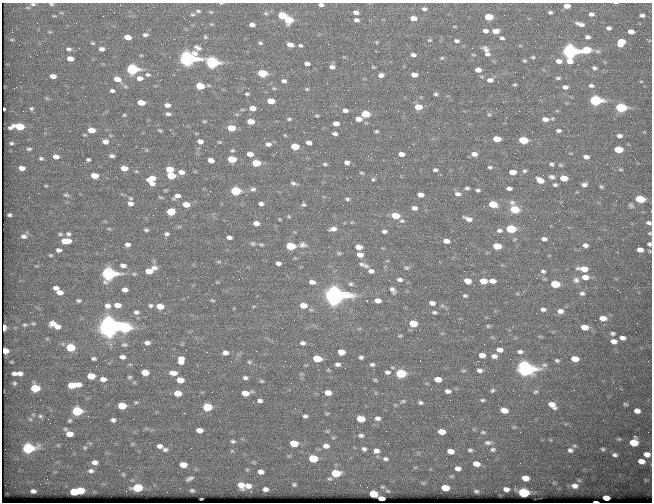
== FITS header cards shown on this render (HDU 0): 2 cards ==
NAXIS1  =                  650 / Width of table row in bytes
NAXIS2  =                  500 / Number of rows in table

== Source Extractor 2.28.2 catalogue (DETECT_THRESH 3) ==
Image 650 x 500 px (HDU 0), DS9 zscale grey, 1 PNG px = 1 image px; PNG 654 x 504 px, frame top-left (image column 1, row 500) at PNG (2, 3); no overlay
Background 403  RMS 1.7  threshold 5.13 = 3 sigma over >= 5 px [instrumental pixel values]
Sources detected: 433; all 433 listed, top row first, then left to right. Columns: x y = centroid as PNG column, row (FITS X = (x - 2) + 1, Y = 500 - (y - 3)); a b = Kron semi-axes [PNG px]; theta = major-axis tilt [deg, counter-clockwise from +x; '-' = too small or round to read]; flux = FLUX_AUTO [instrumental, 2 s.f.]
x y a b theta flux
221 3 4 2 - 72
33 4 6 4 7 190
51 4 5 4 - 170
321 5 5 4 - 270
567 6 5 4 - 760
28 8 6 3 -19 100
424 9 6 5 - 260
198 11 5 4 - 150
114 12 2 2 - 54
356 12 6 5 - 470
550 12 4 3 - 180
266 13 5 4 - 160
591 14 5 4 - 300
193 15 7 3 -1 140
282 15 6 5 - 4900
504 15 2 2 - 62
642 15 4 3 - 280
54 16 5 3 - 100
488 17 6 5 - 3900
413 18 6 4 -6 950
289 20 6 5 - 5300
356 20 5 4 - 310
580 24 8 3 -17 410
252 25 5 4 - 420
609 28 4 3 - 250
485 31 5 4 - 370
495 31 6 4 3 830
50 32 5 3 - 99
355 32 2 2 - 53
631 32 5 4 - 690
145 35 4 3 - 230
128 37 6 4 -8 1100
205 37 4 4 - 120
588 37 5 4 - 270
502 38 4 3 - 220
430 40 5 3 - 110
456 41 5 4 - 250
376 42 5 3 - 100
621 42 6 5 - 2700
93 43 6 4 -26 140
260 43 5 4 - 150
290 44 6 4 -23 670
19 45 2 2 - 63
300 45 5 4 - 190
430 45 2 2 - 110
69 49 7 5 -5 260
101 49 5 4 - 440
486 50 8 5 -45 370
586 50 7 5 5 4400
569 51 7 6 - 57000
487 54 5 4 - 260
413 55 5 3 - 290
533 57 3 3 - 120
442 58 4 3 - 120
70 59 6 4 -9 860
187 59 8 6 8 66000
524 61 5 3 - 110
559 61 5 4 - 520
212 63 7 5 -9 21000
307 64 5 3 - 360
332 67 5 4 - 330
594 68 4 3 - 210
132 69 6 5 - 19000
478 70 5 4 - 630
515 72 2 2 - 78
262 73 6 5 - 6100
148 74 6 4 -10 170
381 75 5 4 - 390
414 75 5 4 - 770
53 76 5 4 - 680
139 78 6 5 - 500
558 78 4 3 - 150
117 79 7 5 -18 1100
490 80 6 5 - 440
284 81 5 4 - 320
641 81 5 3 - 88
515 85 4 2 - 100
200 86 6 5 - 3500
591 86 6 4 -10 250
565 87 5 4 - 360
274 88 5 3 - 100
307 89 4 4 - 120
112 91 4 3 - 260
67 93 2 2 - 67
247 94 4 3 - 160
436 94 4 3 - 160
595 100 7 5 -3 22000
271 101 6 4 -7 1700
141 103 6 4 -8 1900
167 105 5 4 - 500
323 106 2 2 - 120
418 107 6 4 -8 1900
31 108 3 2 - 120
252 108 5 4 - 920
621 108 7 5 -5 13000
4 109 3 2 - 150
345 110 5 4 - 330
23 111 2 2 - 73
168 114 4 3 - 260
365 114 6 5 - 4100
124 115 4 4 - 130
489 115 4 2 - 91
317 116 4 2 - 120
289 119 3 3 - 140
358 119 6 4 1 720
545 119 7 5 -7 600
204 121 5 3 - 94
251 121 6 4 -9 1400
336 123 5 4 - 640
19 127 9 5 0 3500
231 128 6 4 -7 2200
439 128 2 2 - 54
91 130 6 5 - 1400
160 130 6 3 -9 130
377 131 3 3 - 130
558 131 6 5 - 270
335 134 5 3 - 250
619 136 6 5 - 360
496 139 6 4 -4 1800
523 140 6 5 - 5000
105 141 8 7 - 710
200 141 5 4 - 500
309 142 5 4 - 460
11 143 3 3 - 120
268 144 5 4 - 330
295 146 6 5 - 2300
142 148 2 2 - 690
29 149 4 3 - 140
618 150 6 5 - 3200
232 151 4 2 - 110
250 154 5 4 - 680
401 154 5 4 - 590
474 154 5 4 - 440
112 156 6 4 -7 310
368 156 2 2 - 41
56 157 5 4 - 540
586 157 7 5 -9 490
41 158 4 3 - 160
88 159 4 3 - 210
232 159 6 5 - 3400
211 160 5 4 - 560
264 162 2 2 - 66
347 162 5 4 - 330
256 163 6 5 - 3200
325 164 3 3 - 130
552 164 7 6 - 280
607 164 2 2 - 240
560 165 7 5 12 200
490 167 4 3 - 170
22 168 5 4 - 630
124 168 7 5 -9 990
169 169 6 4 -1 2000
620 169 7 4 -1 140
435 170 4 3 - 200
524 171 6 5 - 220
181 172 5 4 - 630
512 172 6 4 -3 1100
361 173 4 2 - 86
171 175 6 5 - 3800
94 176 6 4 -6 1700
552 177 9 7 -13 430
151 178 9 6 18 1500
564 178 6 5 - 1900
373 179 3 3 - 110
540 180 8 6 -27 1200
293 183 5 2 - 170
152 184 7 5 -10 470
584 184 7 6 - 400
555 185 7 5 -11 270
46 186 5 3 - 96
601 187 6 4 -37 170
467 188 5 3 - 200
509 188 5 4 - 350
253 189 5 3 - 180
478 190 5 4 - 210
235 191 6 5 - 6800
458 194 7 5 -5 410
66 195 8 4 -15 200
246 195 2 2 - 77
420 195 5 4 - 660
177 196 8 5 27 480
161 197 9 4 -23 170
347 199 3 3 - 140
640 199 6 5 - 5500
512 202 9 7 -13 520
130 203 8 7 - 610
186 204 6 4 -7 1300
261 204 4 3 - 270
493 204 7 5 -10 3200
304 205 5 2 - 130
631 205 8 4 -37 220
414 208 5 4 - 420
515 209 13 10 -16 1700
171 212 6 5 - 2700
9 215 5 3 - 240
395 216 6 4 -8 2700
468 219 12 6 -20 750
402 221 5 5 - 170
256 223 5 4 - 590
649 223 6 4 -9 270
623 227 2 2 - 260
109 229 6 4 0 130
333 229 6 4 6 460
511 229 6 5 - 7700
146 230 7 5 -16 220
499 230 9 7 5 510
384 231 5 3 - 250
650 233 4 3 - 110
60 234 7 5 -9 230
68 234 6 6 - 280
167 234 6 5 - 280
24 236 11 8 34 700
229 237 5 3 - 360
544 239 7 5 -2 390
66 241 9 5 2 1900
446 241 7 5 -9 760
127 244 6 5 - 430
253 244 6 4 7 140
261 244 5 3 - 110
649 244 4 4 - 210
303 245 7 4 -7 310
585 245 6 5 - 380
290 246 6 5 - 6100
497 246 6 5 - 2700
359 247 6 4 -11 950
59 250 7 6 - 440
640 250 5 4 - 620
617 252 2 2 - 59
339 253 6 4 -1 150
51 255 6 5 - 190
360 255 6 5 - 790
218 262 8 4 1 150
278 263 5 4 - 330
123 265 8 6 -15 490
364 265 15 5 -20 470
37 266 8 3 5 150
154 268 8 7 - 600
407 268 7 5 -14 220
583 269 9 5 -7 1600
149 271 6 5 - 1600
371 271 7 6 - 550
543 271 7 6 - 280
109 274 7 6 - 35000
134 274 5 5 - 170
585 277 8 5 -7 930
400 280 9 6 -8 480
576 280 8 8 - 420
467 281 7 5 -20 1000
483 281 6 5 - 2000
492 281 6 4 -1 800
312 282 6 4 -6 550
351 284 8 7 - 350
555 284 6 5 - 3900
56 288 6 5 - 510
125 290 5 4 - 530
393 290 12 8 -56 590
60 292 8 6 -10 810
582 293 6 5 - 280
334 295 9 7 -5 130000
465 296 6 5 - 190
79 300 8 6 -4 270
212 300 6 4 -18 160
378 300 8 6 -9 710
432 303 7 5 -11 500
117 305 8 6 -2 800
151 305 6 5 - 250
303 305 7 5 -4 1300
107 306 9 8 - 620
160 306 6 5 - 1400
543 309 7 5 -13 340
560 311 7 6 - 570
136 312 7 6 - 340
434 312 7 4 -2 240
165 313 3 2 - 91
603 318 6 5 - 800
33 323 7 5 16 220
53 323 8 7 - 830
413 323 6 5 - 3000
604 324 2 2 - 360
25 325 8 5 14 280
57 326 8 6 -7 700
109 326 8 8 - 160000
488 326 5 4 - 150
4 327 5 3 - 1700
584 327 6 5 - 1400
125 328 9 6 -9 8200
613 333 4 3 - 200
400 336 6 4 8 150
622 338 5 4 - 430
614 341 6 4 -12 620
147 343 6 4 0 400
303 343 5 4 - 320
124 345 8 5 -4 250
70 347 7 6 - 3500
499 350 6 5 - 590
6 351 5 5 - 840
256 351 2 2 - 57
341 352 6 5 - 1200
520 352 7 4 -2 310
225 353 6 5 - 460
482 355 6 4 -8 870
494 356 7 5 -2 440
122 357 7 5 -8 400
361 357 4 3 - 230
94 359 5 3 - 230
317 359 7 5 -7 2700
575 359 6 5 - 1400
181 360 8 6 83 1100
557 360 4 4 - 180
478 361 2 2 - 190
11 362 3 2 - 110
249 362 6 4 -23 170
337 364 5 4 - 310
372 364 6 5 - 220
544 365 8 5 14 270
525 368 8 7 - 58000
463 370 6 3 9 130
479 370 6 5 - 370
145 372 6 5 - 1600
208 372 2 2 - 76
387 372 7 5 -6 340
14 373 5 3 - 380
20 373 7 5 -4 510
173 373 7 5 -6 830
401 373 6 5 - 8900
91 376 6 5 - 2100
129 377 6 5 - 180
245 378 5 4 - 260
103 379 7 6 - 660
438 379 6 4 -8 1200
180 380 6 5 - 1600
375 380 4 3 - 130
262 381 4 3 - 140
14 383 5 5 - 180
291 383 2 2 - 82
78 384 7 4 -11 720
72 385 8 5 5 2400
35 388 6 5 - 4200
492 390 5 5 - 190
574 390 2 2 - 62
448 391 6 5 - 410
328 392 6 5 - 1100
535 392 6 4 30 170
178 393 6 5 - 1700
245 393 7 5 5 1300
483 400 5 3 - 190
260 401 8 5 -7 370
403 401 8 4 31 180
136 402 7 3 -7 160
421 403 4 3 - 220
625 404 4 2 - 150
552 405 8 5 -40 910
122 406 6 5 - 3000
207 407 6 5 - 5300
504 410 6 5 - 1100
77 411 7 5 -2 7600
637 411 5 4 - 580
184 413 3 2 - 110
327 414 5 3 - 120
305 416 5 4 - 240
453 416 2 2 - 69
41 418 8 4 -60 330
377 418 6 5 - 370
30 419 7 4 -45 160
133 419 2 2 - 150
361 419 6 5 - 2100
70 420 6 5 - 200
113 420 6 5 - 340
199 430 6 4 -3 740
327 431 5 4 - 130
386 431 2 2 - 410
441 432 6 5 - 1300
483 432 6 4 0 170
69 433 8 5 -38 1100
361 435 7 5 -2 280
233 441 6 5 - 250
488 442 9 6 1 350
634 442 6 6 - 2700
294 443 6 5 - 2600
132 444 6 3 71 130
58 445 5 5 - 120
160 446 7 5 -15 470
326 446 8 6 -8 630
85 447 6 5 - 190
28 448 7 5 3 16000
364 449 6 6 - 310
493 449 7 6 - 240
603 449 5 4 - 170
165 450 8 6 0 340
470 450 5 3 - 200
570 450 6 5 - 250
232 451 5 5 - 150
376 451 7 6 - 540
450 451 6 5 - 920
475 451 2 2 - 280
647 454 6 5 - 740
615 455 5 4 - 270
313 458 6 5 - 5000
385 459 8 5 -12 290
641 461 6 5 - 840
95 462 7 5 -3 540
476 464 6 4 -10 920
183 465 7 5 -4 1200
569 466 2 2 - 44
458 468 5 4 - 500
247 470 5 5 - 170
91 471 8 6 -7 380
261 472 9 7 -11 670
336 473 7 5 -4 4100
123 474 5 5 - 140
189 478 12 6 25 450
525 478 6 5 - 1200
329 479 8 6 8 270
294 484 8 6 -24 310
241 485 9 7 -59 1300
248 486 9 7 8 900
575 486 7 6 - 570
137 488 7 5 0 6100
445 488 6 5 - 2100
266 489 7 5 -2 500
506 489 5 4 - 450
80 490 6 5 - 2800
192 490 6 5 - 230
33 491 5 4 - 360
388 491 7 4 -19 150
476 491 4 3 - 170
74 492 6 5 - 3600
523 492 7 5 -8 13000
373 494 6 5 - 3200
381 498 5 4 - 640
606 498 6 4 -6 1000
201 499 3 2 - 91
596 502 5 2 - 1000
At the frame edge (FLAGS 8, measured only in part): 10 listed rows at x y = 221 3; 33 4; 51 4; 321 5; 567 6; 649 223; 650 233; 649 244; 4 327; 596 502